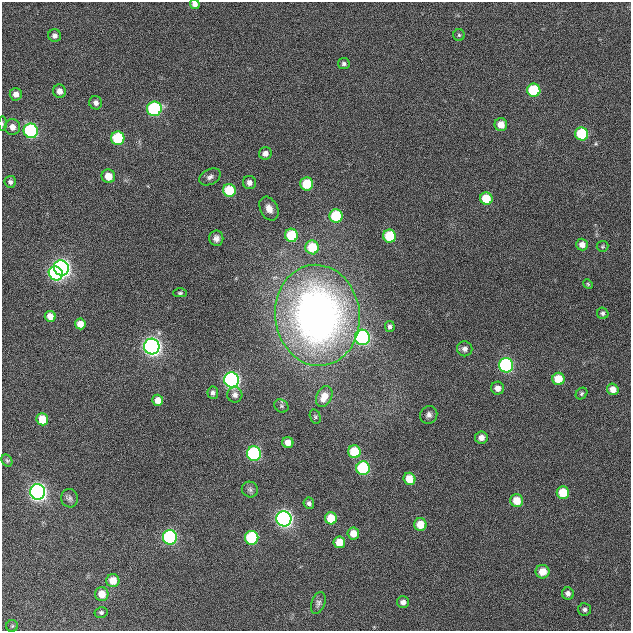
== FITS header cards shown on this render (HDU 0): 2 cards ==
NAXIS1  =                  629
NAXIS2  =                  629

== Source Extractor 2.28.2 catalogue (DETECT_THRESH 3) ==
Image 629 x 629 px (HDU 0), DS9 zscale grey, 1 PNG px = 1 image px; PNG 633 x 633 px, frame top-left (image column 1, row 629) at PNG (2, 2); each listed source drawn as its Kron ellipse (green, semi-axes under 4 px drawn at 4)
Background 6.52e-04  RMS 0.015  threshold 0.0457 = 3 sigma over >= 5 px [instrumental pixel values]
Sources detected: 86; all 86 listed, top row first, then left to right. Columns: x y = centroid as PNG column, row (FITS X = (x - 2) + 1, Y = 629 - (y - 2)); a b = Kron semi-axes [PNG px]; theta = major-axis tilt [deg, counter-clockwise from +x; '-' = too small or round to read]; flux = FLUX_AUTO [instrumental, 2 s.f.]
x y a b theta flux
195 4 5 5 - 4.8
459 35 6 5 - 1.8
55 36 6 6 - 4.6
344 64 6 5 - 2.6
534 90 6 6 - 57
59 91 7 6 - 7.5
16 94 6 6 - 7.1
96 103 7 6 - 4.9
154 109 7 7 - 120
3 124 7 3 -90 1.4
501 125 6 6 - 12
12 127 8 7 - 8
31 131 7 7 - 150
582 134 6 6 - 53
118 138 7 6 - 58
265 153 6 6 - 5.8
108 176 7 6 - 16
210 177 11 7 27 4.3
10 182 6 6 - 3.1
249 182 7 6 - 5.9
307 184 6 6 - 34
229 190 6 6 - 37
486 199 6 6 - 28
269 209 13 8 -63 8.8
336 216 6 6 - 54
291 235 6 6 - 46
389 236 6 6 - 45
216 238 8 7 - 5
582 245 6 6 - 6.9
602 246 6 5 - 1.4
312 247 7 6 - 36
61 268 8 7 - 410
56 273 7 6 - 180
588 284 5 4 - 1.2
180 293 7 4 -1 1.8
603 313 6 5 - 2.4
317 315 50 42 -83 620
50 316 5 5 - 10
80 324 5 5 - 10
390 327 5 5 - 2.6
362 337 7 7 - 190
152 346 8 7 - 510
465 349 8 7 - 4.8
506 365 7 7 - 150
558 379 6 6 - 22
231 380 7 7 - 330
498 388 6 6 - 7.5
613 389 6 5 - 8.8
213 393 6 5 - 3.2
581 393 6 5 - 1.9
235 395 7 7 - 4.7
324 396 11 7 65 14
158 400 5 5 - 10
281 406 7 6 - 2.2
429 415 9 8 - 4.6
315 416 7 5 -73 1.8
42 419 6 5 - 23
481 437 6 6 - 8
288 443 5 5 - 9.5
354 452 6 6 - 36
254 454 7 7 - 150
7 461 6 5 - 1.4
363 468 7 7 - 110
410 479 6 6 - 20
250 489 8 7 - 3.3
37 492 8 7 - 470
563 493 6 6 - 29
70 498 9 8 - 3.2
517 501 6 6 - 19
309 503 5 5 - 3
331 518 6 6 - 24
284 519 8 7 - 410
420 524 6 6 - 19
353 533 6 6 - 11
170 537 7 7 - 180
252 538 7 6 - 80
339 542 6 5 - 16
543 572 7 6 - 15
113 581 6 6 - 15
568 593 6 6 - 4.8
102 594 7 6 - 15
403 602 6 6 - 5.5
318 603 11 7 71 3.2
585 609 6 6 - 2.9
101 612 6 5 - 2.4
12 626 6 6 - 1.9
At the frame edge (FLAGS 8, measured only in part): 2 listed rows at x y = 195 4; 3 124